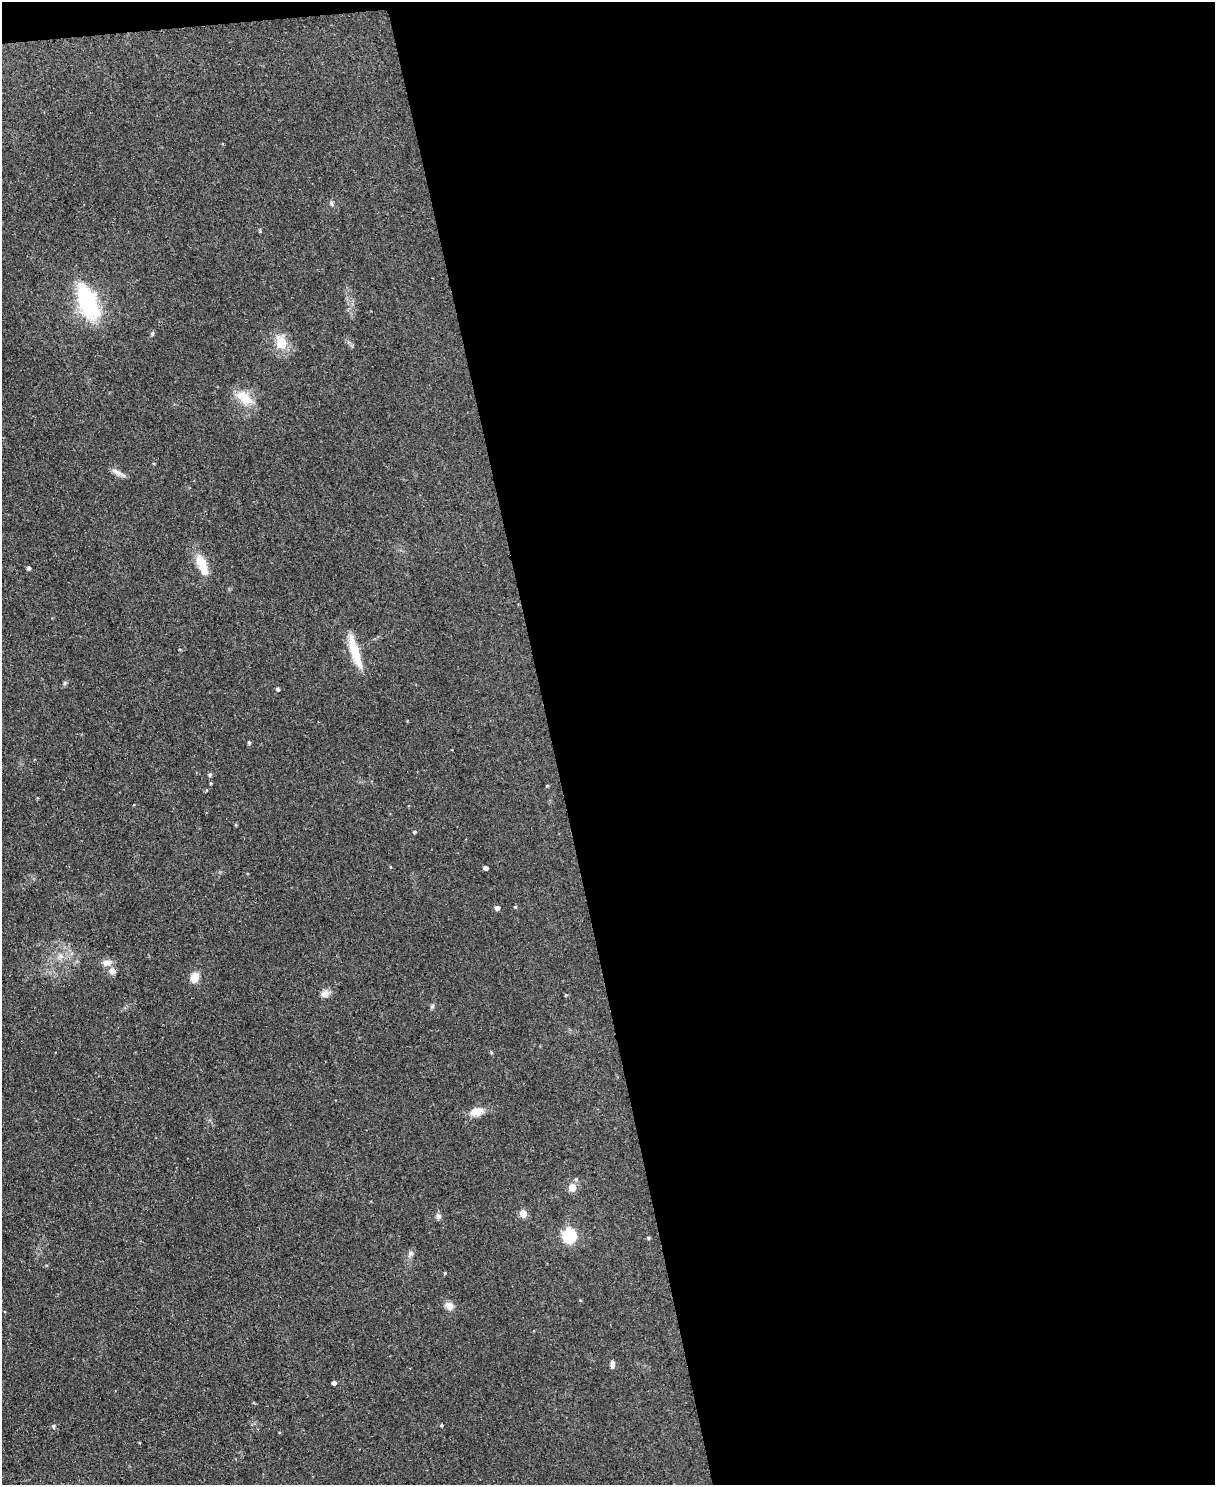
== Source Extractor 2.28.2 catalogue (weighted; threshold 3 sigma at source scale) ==
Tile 4 of 4 x 3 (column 4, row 1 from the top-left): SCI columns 3643-4855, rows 3105-4587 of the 4855 x 4839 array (HDU 1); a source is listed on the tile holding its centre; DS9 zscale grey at full resolution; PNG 1217 x 1487 px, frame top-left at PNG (2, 2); no overlay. Shown black and unused: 55% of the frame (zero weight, under 2 of 3 exposures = <1% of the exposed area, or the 3 px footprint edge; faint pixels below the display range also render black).
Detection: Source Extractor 2.28.2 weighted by HDU 2 'WHT'; one run over the whole footprint, this tile lists its part. Background 0.0935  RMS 0.0096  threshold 0.0434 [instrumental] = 3 sigma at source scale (4.5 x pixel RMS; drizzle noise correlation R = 1.50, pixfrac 1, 0.05/0.05 arcsec/px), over >= 5 px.
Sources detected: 45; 1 inside a brighter object's white glare — not listed; the other 44 listed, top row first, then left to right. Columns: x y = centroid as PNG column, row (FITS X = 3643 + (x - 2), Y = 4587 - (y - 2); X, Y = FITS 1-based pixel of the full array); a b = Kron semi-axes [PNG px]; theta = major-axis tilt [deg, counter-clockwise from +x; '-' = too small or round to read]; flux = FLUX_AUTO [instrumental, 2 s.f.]
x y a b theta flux
331 203 7 5 -65 2
260 231 6 3 -73 1
88 302 36 17 -69 92
152 334 6 4 75 1.6
281 342 18 13 -72 20
244 398 25 13 -37 20
154 464 4 3 - 0.8
118 473 21 6 -28 5.3
202 563 21 11 -65 19
29 568 4 4 - 2.4
355 651 44 10 -73 25
65 683 6 5 - 1.6
278 689 4 4 - 1.9
249 742 5 4 - 1.6
210 775 5 5 - 1.9
211 783 3 3 - 1
547 786 4 3 - 0.96
236 825 4 3 - 1.1
414 832 5 4 - 1.3
486 868 4 4 - 3.5
515 907 4 4 - 1
497 908 4 4 - 5.8
60 956 8 6 18 4.1
107 963 13 7 8 6.2
112 971 8 7 - 6.4
194 977 10 8 81 13
325 994 12 8 22 5.8
566 995 4 4 - 0.95
432 1006 7 5 44 1.7
477 1111 17 10 13 12
576 1179 5 4 - 1.4
572 1187 5 5 - 20
523 1213 5 5 - 20
438 1216 8 6 -86 3.1
569 1235 7 6 - 150
649 1238 4 4 - 1.5
410 1254 10 7 52 3.3
445 1273 3 3 - 1
580 1300 4 3 - 0.84
449 1306 13 10 -42 6
612 1365 10 5 -89 3.4
334 1383 4 4 - 4
441 1425 4 3 - 1.1
53 1426 5 4 - 1.8